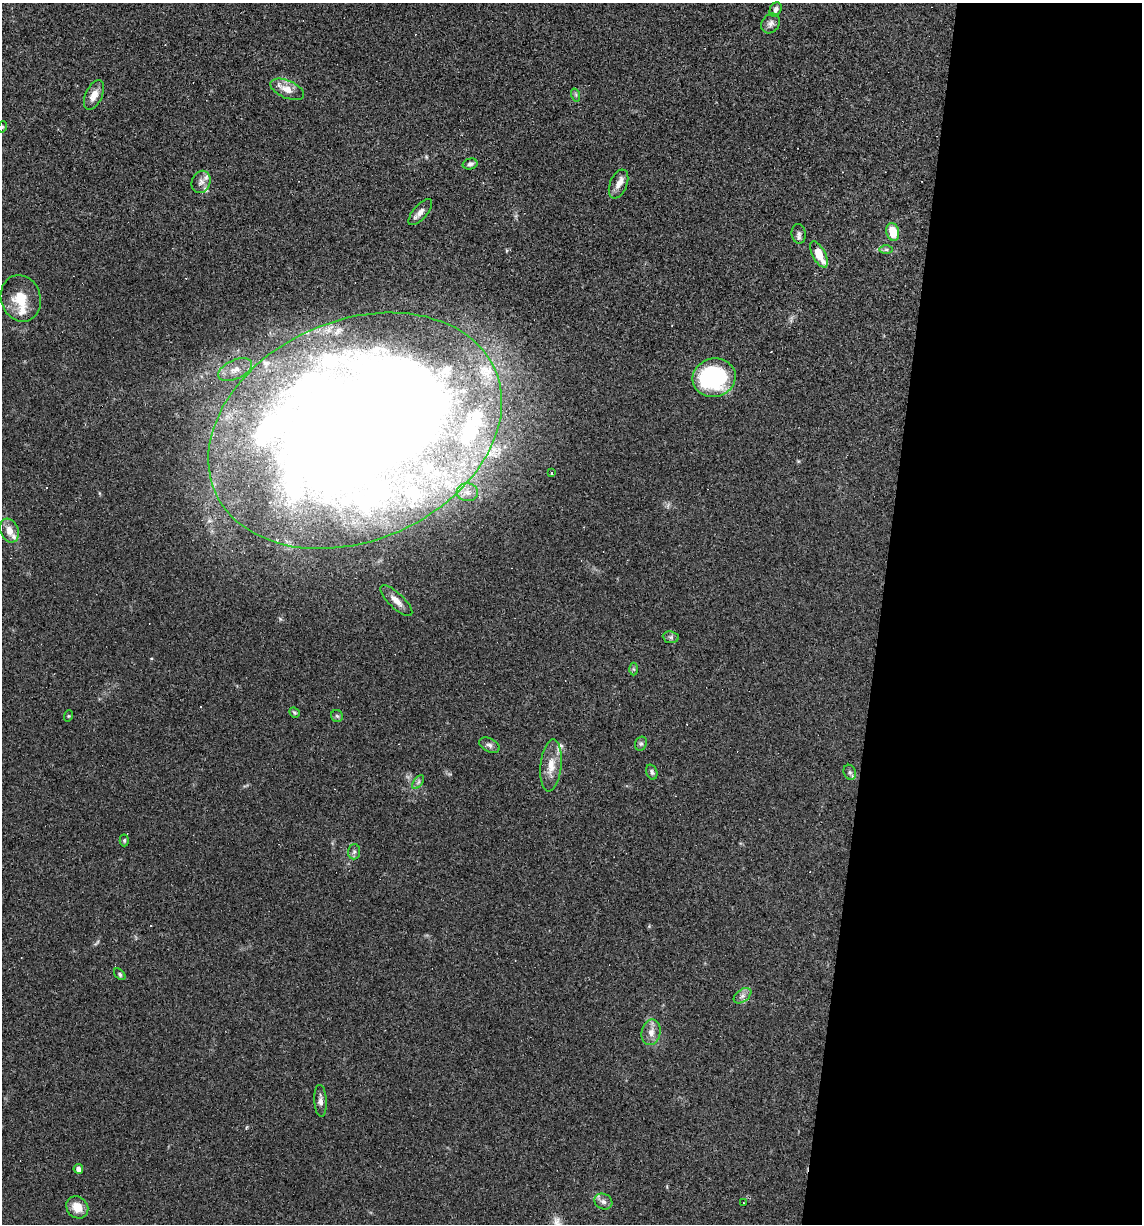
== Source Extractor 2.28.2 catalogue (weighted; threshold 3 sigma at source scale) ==
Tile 12 of 4 x 4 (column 4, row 3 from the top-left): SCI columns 3536-4675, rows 1223-2444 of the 4907 x 4887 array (HDU 1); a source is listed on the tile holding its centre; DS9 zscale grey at full resolution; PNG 1144 x 1226 px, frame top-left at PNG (2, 3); each listed source drawn as its Kron ellipse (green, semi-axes under 4 px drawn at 4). Shown black and unused: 23% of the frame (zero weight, under 3 of 4 exposures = <1% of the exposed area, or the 3 px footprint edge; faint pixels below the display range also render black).
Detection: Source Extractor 2.28.2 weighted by HDU 2 'WHT'; one run over the whole footprint, this tile lists its part. Background 0.0582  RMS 0.0049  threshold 0.022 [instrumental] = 3 sigma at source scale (4.5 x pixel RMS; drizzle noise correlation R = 1.50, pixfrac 1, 0.05/0.05 arcsec/px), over >= 5 px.
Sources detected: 68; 4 inside a brighter object's white glare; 9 cosmic-ray / hot-pixel residue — neither listed nor drawn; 12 inside a brighter listed object's ellipse — not listed separately; the other 43 listed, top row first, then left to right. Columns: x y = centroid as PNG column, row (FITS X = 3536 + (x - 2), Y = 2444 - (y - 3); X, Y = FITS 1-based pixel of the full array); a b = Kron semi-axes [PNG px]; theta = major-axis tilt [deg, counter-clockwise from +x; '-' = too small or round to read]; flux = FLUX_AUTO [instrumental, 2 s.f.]
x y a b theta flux
776 9 7 5 61 1.8
771 23 10 8 51 2.1
287 89 18 8 -23 5.4
94 95 16 8 65 4.6
576 95 7 4 -72 0.86
2 127 6 3 72 0.53
470 164 7 5 14 1.4
201 182 11 9 69 2.5
618 184 15 8 68 3.6
420 212 16 7 49 2.7
893 232 9 6 -76 10
799 234 10 7 -85 1.7
886 250 7 4 0 0.94
819 254 14 6 -62 9.6
21 298 23 19 -72 12
235 370 18 9 24 5.5
714 378 22 19 14 55
355 431 153 110 24 1300
551 473 3 3 - 0.64
467 492 10 9 - 3.7
10 531 12 9 -69 5.3
396 601 21 7 -43 4.3
671 637 8 5 -8 1.2
633 669 6 4 -89 0.75
294 712 5 4 - 0.8
68 716 6 3 71 0.5
337 716 6 6 - 0.97
641 744 7 5 68 1.1
489 745 11 6 -27 1.7
551 765 26 10 84 7.4
652 772 7 5 -72 1.1
850 772 8 6 -69 1.4
418 782 8 4 53 1.1
124 840 6 4 88 0.7
354 852 7 6 - 1.3
120 974 7 4 -48 0.83
742 996 10 6 37 2
651 1032 13 9 78 3.9
320 1101 16 6 -87 2.3
78 1169 5 4 - 2.3
603 1202 9 7 -28 2.1
743 1203 3 2 - 0.3
77 1207 12 10 -47 7
Overlapping masked pixels (flux is a lower limit): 1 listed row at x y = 355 431